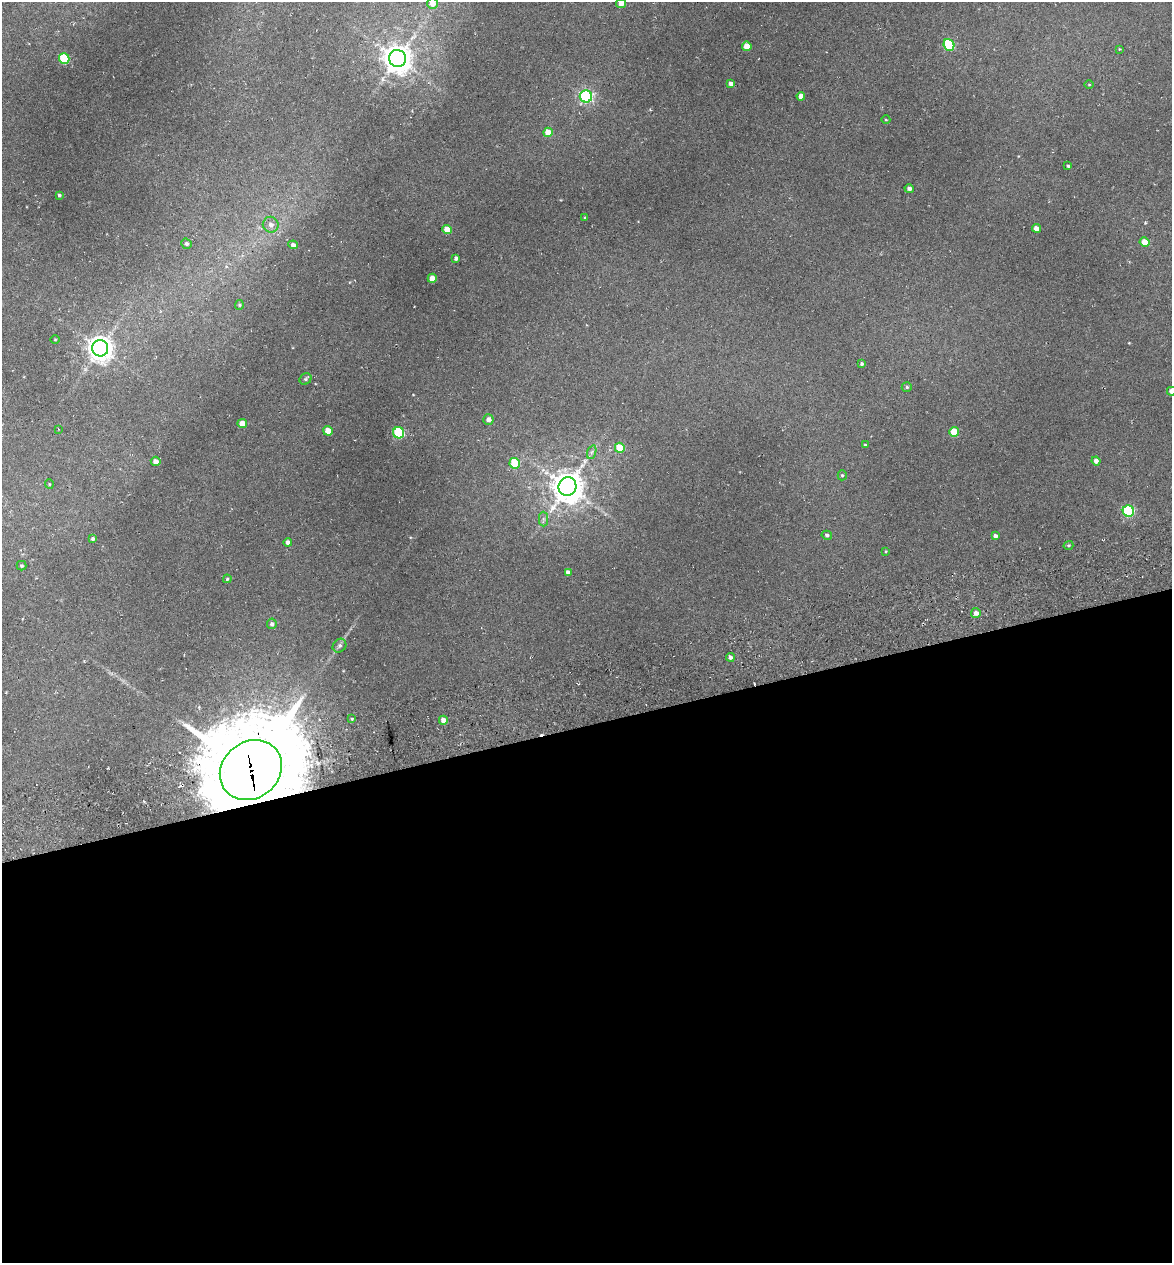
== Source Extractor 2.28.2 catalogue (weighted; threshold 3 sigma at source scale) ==
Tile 15 of 4 x 4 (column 3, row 4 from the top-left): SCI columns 2486-3655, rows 76-1336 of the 4922 x 5194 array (HDU 1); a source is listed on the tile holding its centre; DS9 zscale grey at full resolution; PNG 1174 x 1265 px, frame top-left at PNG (2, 2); each listed source drawn as its Kron ellipse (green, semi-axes under 4 px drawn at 4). Shown black and unused: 43% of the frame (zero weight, under 3 of 6 exposures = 5% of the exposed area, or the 3 px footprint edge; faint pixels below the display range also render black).
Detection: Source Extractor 2.28.2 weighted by HDU 2 'WHT'; one run over the whole footprint, this tile lists its part. Background 0.045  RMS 0.0048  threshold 0.0197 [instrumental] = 3 sigma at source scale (4.09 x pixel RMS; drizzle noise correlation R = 1.36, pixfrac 0.8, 0.0396/0.0396 arcsec/px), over >= 5 px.
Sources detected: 66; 1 cosmic-ray / hot-pixel residue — neither listed nor drawn; the other 65 listed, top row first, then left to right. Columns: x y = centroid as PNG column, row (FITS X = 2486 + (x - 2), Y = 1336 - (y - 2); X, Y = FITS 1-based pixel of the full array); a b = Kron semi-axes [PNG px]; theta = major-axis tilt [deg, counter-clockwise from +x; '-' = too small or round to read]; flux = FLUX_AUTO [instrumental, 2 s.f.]
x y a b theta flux
432 3 5 5 - 3.5
621 3 5 4 - 3.2
949 45 6 5 - 26
747 46 5 4 - 5.5
1119 49 4 2 - 0.31
397 58 8 8 - 630
64 59 5 5 - 26
731 84 4 4 - 2
1089 84 4 3 - 0.3
586 96 6 6 - 75
801 96 4 4 - 2.9
886 120 4 3 - 0.33
548 132 5 4 - 6.7
1068 166 3 3 - 0.59
909 189 4 4 - 1.6
59 195 3 3 - 0.66
585 218 3 3 - 0.38
271 225 8 7 - 2.2
1036 228 4 4 - 2.9
447 230 4 4 - 5.2
1144 242 5 4 - 6.2
186 244 5 5 - 0.89
293 245 4 4 - 1.6
456 258 4 3 - 1.2
432 278 4 4 - 5.9
239 305 5 4 - 0.55
55 340 4 3 - 0.37
100 348 8 8 - 460
862 364 3 3 - 0.85
306 379 6 5 - 0.87
907 387 5 4 - 0.73
1171 391 4 4 - 2
488 419 5 5 - 2
242 423 5 4 - 5.1
58 429 3 2 - 0.24
328 431 5 4 - 6
954 432 5 4 - 9.6
399 433 6 5 - 30
865 445 3 3 - 0.48
620 448 5 5 - 14
592 452 7 4 71 1
156 461 5 4 - 2.6
1096 461 4 4 - 1.8
515 463 5 5 - 18
842 475 5 4 - 0.64
49 484 5 4 - 0.47
567 486 9 9 - 860
1128 511 6 5 - 39
543 519 7 4 -89 1
827 535 5 4 - 0.99
995 536 4 3 - 1.4
93 539 4 4 - 0.83
288 542 4 4 - 1.4
1068 545 5 3 - 0.59
886 551 4 3 - 0.35
21 566 5 5 - 0.63
568 572 4 4 - 1.6
227 579 4 4 - 0.46
976 613 5 5 - 2.6
272 624 5 5 - 1.2
339 646 7 6 - 1.1
730 657 4 4 - 1.3
352 719 4 3 - 0.44
443 720 4 4 - 2.7
251 770 33 28 39 7100
Overlapping masked pixels (flux is a lower limit): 1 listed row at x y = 251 770
Isophote crosses this tile's border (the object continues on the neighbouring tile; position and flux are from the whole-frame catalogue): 3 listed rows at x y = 432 3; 621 3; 1171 391